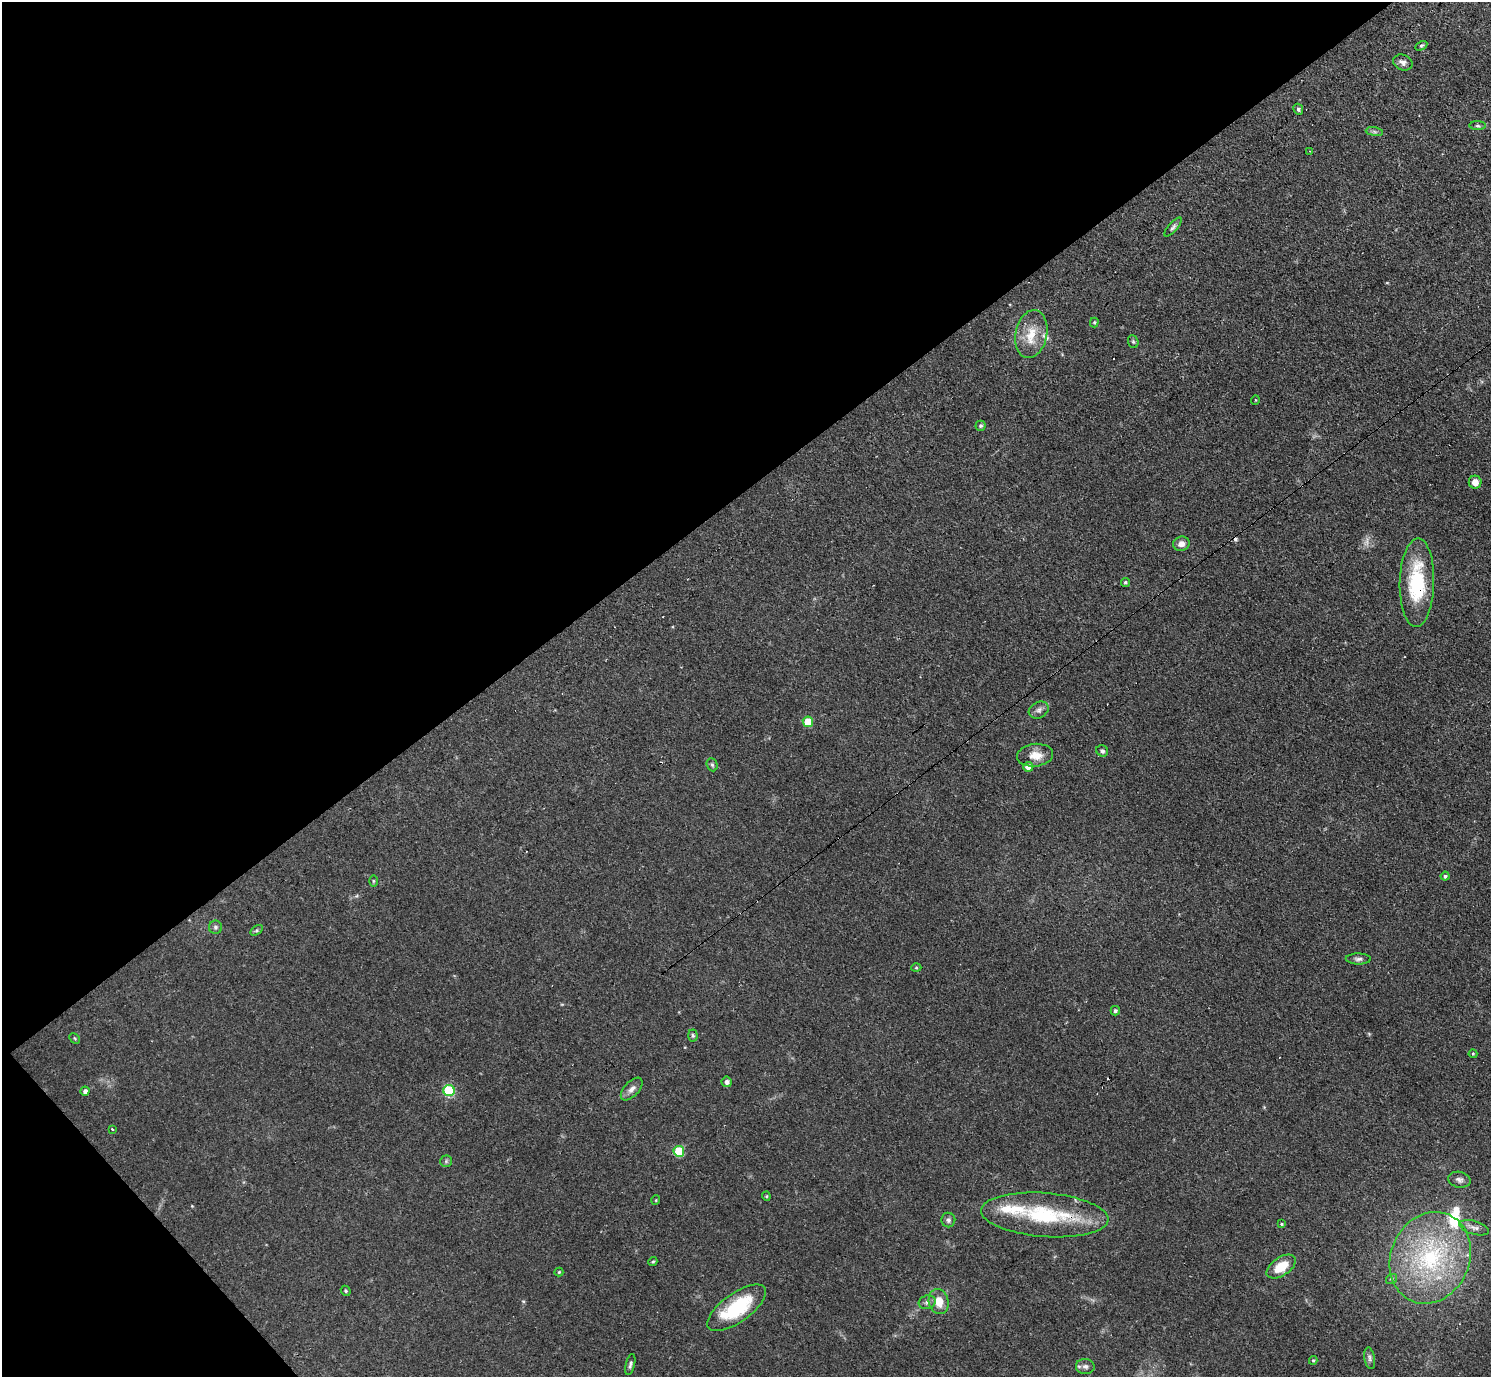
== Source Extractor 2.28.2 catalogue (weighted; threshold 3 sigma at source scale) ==
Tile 5 of 4 x 4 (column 1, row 2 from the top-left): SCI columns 64-1552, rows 3082-4456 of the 6126 x 6131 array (HDU 1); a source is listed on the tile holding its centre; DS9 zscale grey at full resolution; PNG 1493 x 1379 px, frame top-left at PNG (2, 2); each listed source drawn as its Kron ellipse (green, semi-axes under 4 px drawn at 4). Shown black and unused: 38% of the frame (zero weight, under 3 of 4 exposures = <1% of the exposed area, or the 3 px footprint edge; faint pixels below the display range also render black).
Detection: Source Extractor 2.28.2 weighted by HDU 2 'WHT'; one run over the whole footprint, this tile lists its part. Background 0.0738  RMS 0.006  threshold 0.027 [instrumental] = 3 sigma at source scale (4.5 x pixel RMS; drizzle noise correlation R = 1.50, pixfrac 1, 0.05/0.05 arcsec/px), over >= 5 px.
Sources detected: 68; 1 too faint to see at this stretch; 5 cosmic-ray / hot-pixel residue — neither listed nor drawn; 3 inside a brighter listed object's ellipse — not listed separately; the other 59 listed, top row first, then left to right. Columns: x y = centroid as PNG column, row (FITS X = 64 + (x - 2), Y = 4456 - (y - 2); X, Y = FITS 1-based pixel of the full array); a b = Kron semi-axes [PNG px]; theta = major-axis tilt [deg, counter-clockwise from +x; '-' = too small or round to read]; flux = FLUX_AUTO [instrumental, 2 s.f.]
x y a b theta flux
1421 46 6 4 30 0.9
1403 62 10 7 -22 2.7
1298 109 5 4 - 1.2
1478 126 8 4 -1 1.3
1374 132 9 4 -9 1.2
1310 151 2 2 - 0.37
1173 227 12 4 48 1.6
1094 322 5 4 - 0.76
1031 334 24 15 79 14
1133 342 6 5 - 0.97
1255 400 5 3 - 0.44
980 426 5 5 - 1.1
1475 482 6 6 - 4.8
1181 544 8 7 - 3.9
1125 582 5 4 - 0.96
1417 583 44 17 89 42
1039 710 10 8 27 2.5
808 722 5 5 - 15
1102 751 6 5 - 1.5
1035 755 18 11 7 7.5
712 765 7 5 -67 1.2
1028 767 5 5 - 4
1445 876 4 4 - 1
373 881 6 4 -89 0.75
215 927 6 6 - 1.4
257 930 7 4 32 0.99
1358 959 12 5 -2 1.9
916 968 5 3 - 0.66
1115 1011 5 4 - 1.3
693 1035 6 4 -87 0.91
75 1038 6 3 -46 0.65
1473 1054 4 4 - 0.67
727 1082 5 5 - 2
632 1089 14 7 48 3.3
85 1091 4 4 - 2.1
449 1091 6 5 - 42
112 1129 3 3 - 0.72
679 1151 5 5 - 28
446 1161 6 6 - 0.91
1459 1180 11 8 -12 2.5
766 1196 4 4 - 0.64
656 1200 5 3 - 0.51
1045 1215 64 22 -4 55
948 1220 7 7 - 1.6
1282 1224 4 4 - 0.67
1474 1228 15 6 -16 3
1430 1258 47 39 66 82
653 1262 5 4 - 0.89
1281 1267 16 9 34 12
559 1272 4 4 - 0.72
1391 1279 6 4 35 0.9
346 1291 5 4 - 0.96
939 1301 13 10 -78 8.5
927 1302 8 6 17 2.1
737 1308 34 14 35 39
1370 1358 11 5 -80 1.8
1313 1360 4 4 - 0.7
630 1365 11 4 76 1.5
1085 1366 9 7 -2 2.5
Overlapping masked pixels (flux is a lower limit): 2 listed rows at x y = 1417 583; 1045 1215